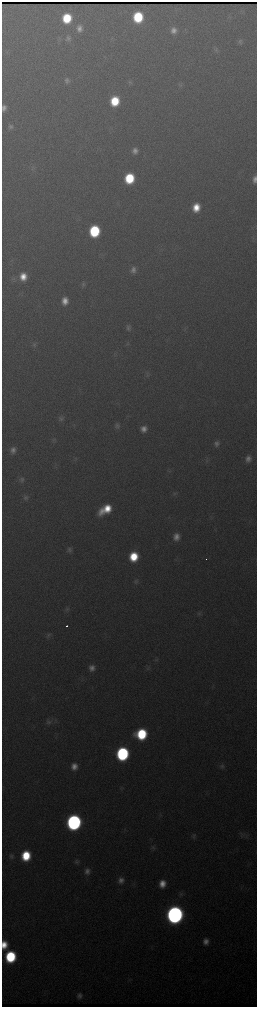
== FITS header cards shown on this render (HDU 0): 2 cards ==
NAXIS1  =                  510 / length of data axis 1
NAXIS2  =                 2010 / length of data axis 2

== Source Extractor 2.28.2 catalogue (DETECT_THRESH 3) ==
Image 510 x 2010 px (HDU 0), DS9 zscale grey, zoomed out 1/2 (1 PNG px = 2 x 2 image px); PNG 259 x 1009 px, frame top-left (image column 2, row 2010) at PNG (2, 2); no overlay
Background 3090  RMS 38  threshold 113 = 3 sigma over >= 5 px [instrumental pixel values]
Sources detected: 75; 1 cannot appear on this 1/2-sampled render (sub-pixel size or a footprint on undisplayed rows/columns) and is not listed; the other 74 listed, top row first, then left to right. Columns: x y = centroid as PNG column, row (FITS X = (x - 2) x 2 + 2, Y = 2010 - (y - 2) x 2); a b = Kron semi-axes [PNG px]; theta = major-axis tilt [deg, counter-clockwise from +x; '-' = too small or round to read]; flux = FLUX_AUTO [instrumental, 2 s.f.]
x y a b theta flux
138 17 8 7 - 5.6e+05
67 18 8 7 - 4.0e+05
79 28 8 6 87 5.6e+04
173 30 7 6 - 5.3e+04
68 38 8 7 - 2.9e+04
240 42 7 6 - 2.2e+04
216 50 7 5 73 1.9e+04
67 80 7 7 - 3.0e+04
130 82 7 5 -63 1.3e+04
180 85 6 5 - 1.4e+04
115 101 8 7 - 3.5e+05
4 108 6 4 85 3.7e+04
10 126 8 7 - 2.8e+04
135 151 7 6 - 4.6e+04
33 168 8 2 25 1.1e+04
129 178 8 7 - 4.9e+05
2 179 5 1 - 4.2e+03
254 179 8 5 89 4.6e+04
196 207 8 7 - 1.6e+05
94 231 8 7 - 7.4e+05
133 270 7 6 - 4.2e+04
23 277 8 7 - 1.2e+05
13 279 6 5 - 1.9e+04
83 284 8 6 74 2.1e+04
65 301 7 6 - 9.0e+04
128 327 8 6 76 2.4e+04
34 344 7 6 - 1.9e+04
148 374 7 6 - 1.8e+04
61 418 8 7 - 2.8e+04
117 426 7 6 - 2.6e+04
144 429 7 6 - 6.0e+04
216 443 7 6 - 3.2e+04
13 450 7 6 - 4.5e+04
248 459 9 7 81 5.1e+04
74 460 4 2 - 7.6e+03
206 460 7 4 68 1.5e+04
168 471 5 3 - 1.0e+04
21 480 8 6 -85 2.4e+04
175 493 7 4 68 1.4e+04
26 497 7 6 - 2.5e+04
105 509 13 7 33 2.5e+05
176 537 9 7 86 6.6e+04
69 550 7 6 - 2.5e+04
134 557 8 7 - 3.1e+05
207 559 2 1 - 2.2e+04
136 581 8 6 54 2.0e+04
67 609 8 6 64 2.3e+04
199 613 7 5 55 1.6e+04
67 626 2 2 - 4.0e+04
48 636 8 6 64 2.0e+04
156 660 5 3 - 1.1e+04
92 668 6 6 - 5.1e+04
147 668 7 5 61 1.5e+04
49 721 10 8 28 4.0e+04
141 734 8 8 - 6.2e+05
122 754 9 8 - 1.6e+06
74 766 7 7 - 7.1e+04
222 766 7 7 - 2.4e+04
74 822 9 8 - 3.7e+06
242 835 8 6 -78 2.3e+04
193 836 8 6 57 2.2e+04
153 847 8 6 -22 2.1e+04
11 856 8 5 82 2.0e+04
26 856 8 7 - 3.7e+05
77 862 7 5 -49 1.8e+04
87 871 8 7 - 4.5e+04
121 880 7 7 - 4.8e+04
162 884 7 6 - 9.5e+04
181 894 7 6 - 2.1e+04
175 915 9 8 - 7.5e+06
206 941 8 7 - 5.9e+04
4 945 8 5 87 1.4e+05
10 957 8 7 - 7.8e+05
80 996 5 4 - 3.0e+04
At the frame edge (FLAGS 8, measured only in part): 3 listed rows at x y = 2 179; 254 179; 4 945
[1 sub-pixel or undisplayed-footprint detection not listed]